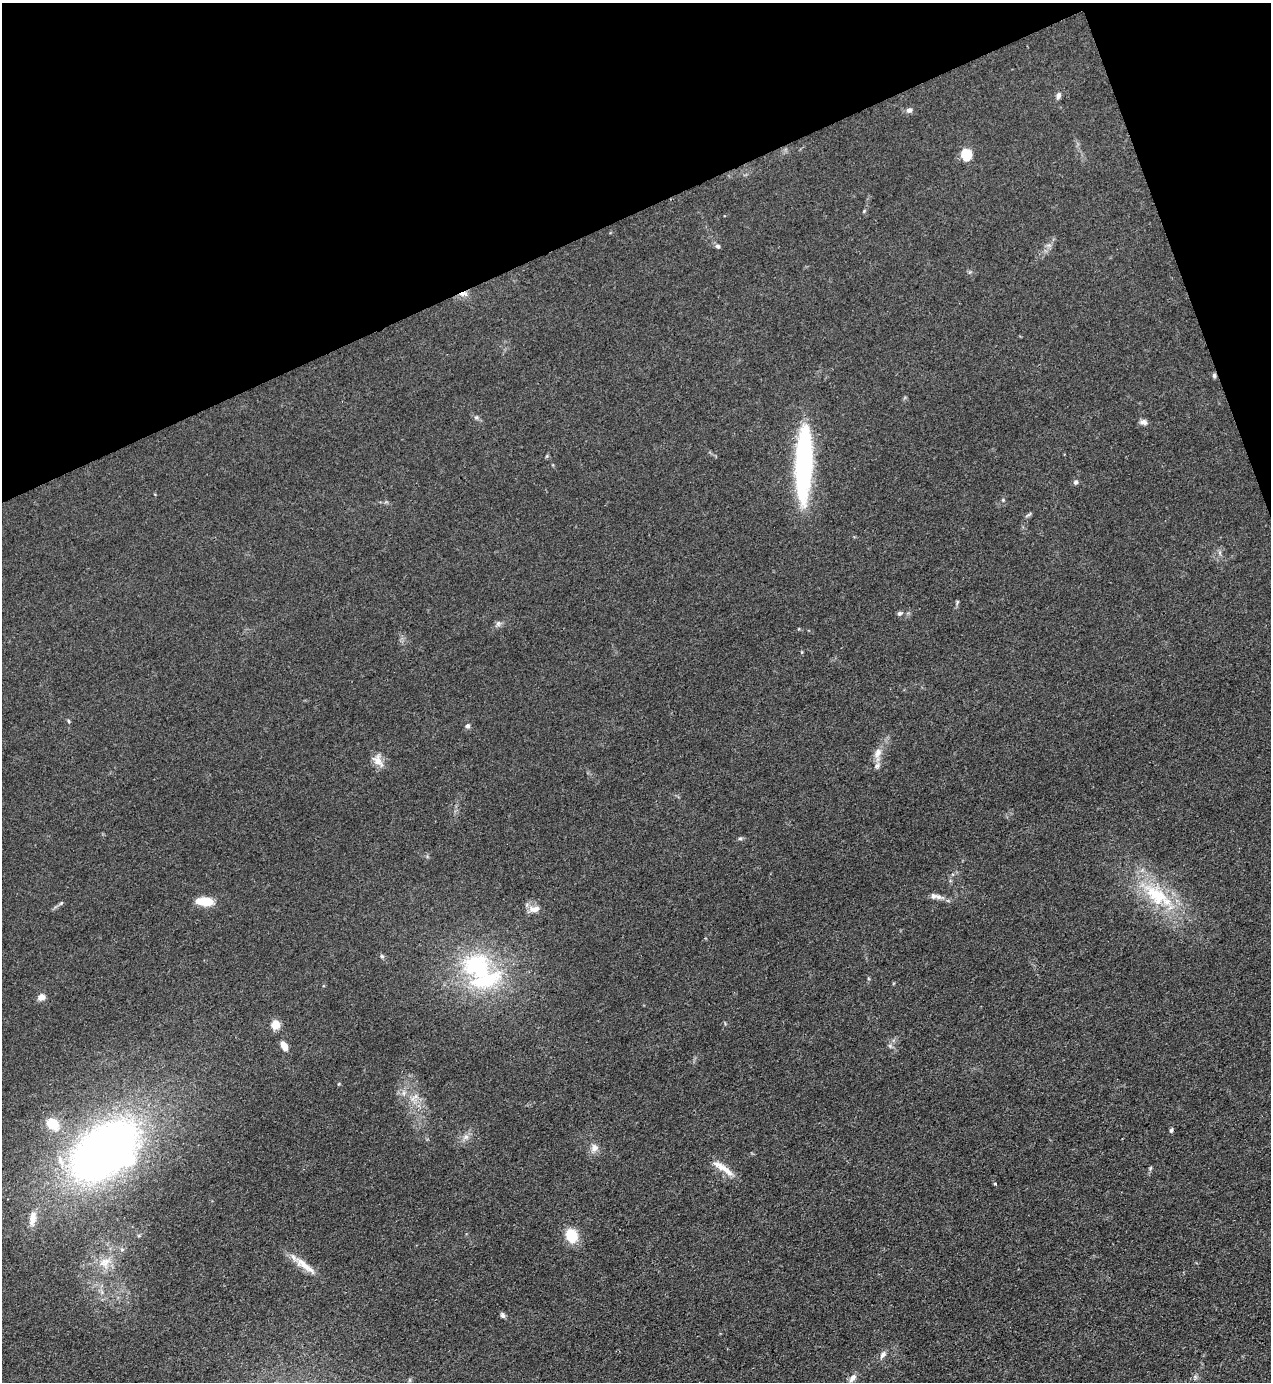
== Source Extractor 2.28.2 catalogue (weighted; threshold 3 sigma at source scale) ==
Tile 3 of 4 x 4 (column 3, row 1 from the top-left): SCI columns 2822-4090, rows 4143-5522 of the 5510 x 5523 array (HDU 1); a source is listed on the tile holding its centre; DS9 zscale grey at full resolution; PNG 1273 x 1384 px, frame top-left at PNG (2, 3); no overlay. Shown black and unused: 18% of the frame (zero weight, under 3 of 4 exposures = <1% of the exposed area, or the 3 px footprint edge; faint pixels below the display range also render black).
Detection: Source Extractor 2.28.2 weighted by HDU 2 'WHT'; one run over the whole footprint, this tile lists its part. Background 0.0432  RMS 0.0049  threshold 0.0221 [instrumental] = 3 sigma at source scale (4.5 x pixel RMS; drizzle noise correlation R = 1.50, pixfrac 1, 0.05/0.05 arcsec/px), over >= 5 px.
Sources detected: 57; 2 inside a brighter object's white glare — not listed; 3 inside a brighter listed object's ellipse — not listed separately; the other 52 listed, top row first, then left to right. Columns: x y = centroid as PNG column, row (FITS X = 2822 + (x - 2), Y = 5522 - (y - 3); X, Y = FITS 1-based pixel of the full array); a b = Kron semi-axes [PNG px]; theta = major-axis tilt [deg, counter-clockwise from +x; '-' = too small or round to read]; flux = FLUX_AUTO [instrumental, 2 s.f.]
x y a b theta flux
1058 96 9 6 72 1.7
909 110 8 6 20 1.7
966 155 11 10 - 10
864 211 6 3 46 0.55
718 246 7 6 - 1
463 294 13 6 9 2.6
1214 376 6 5 - 0.97
476 417 6 5 - 0.88
1144 422 9 7 -10 2
804 465 79 16 88 90
1076 482 6 5 - 1.3
1003 500 4 4 - 0.49
1029 515 11 3 36 0.84
1220 553 7 4 -72 0.98
957 602 6 4 72 0.64
899 613 6 5 - 1.1
498 624 8 6 75 1.4
69 721 5 3 - 0.54
468 726 6 5 - 1.3
878 753 18 9 69 4.6
378 760 18 11 -57 4.7
740 838 6 4 0 0.77
1156 895 46 24 -40 34
933 896 11 8 -3 2.3
205 902 18 8 -4 11
61 903 7 4 45 0.79
534 909 15 8 6 3.8
382 956 6 5 - 0.82
478 967 48 40 -34 61
41 997 9 7 15 2.9
275 1024 5 5 - 21
284 1046 11 6 -63 4.3
890 1046 6 5 - 0.93
339 1084 5 3 - 0.42
404 1093 7 4 -90 1.2
414 1097 16 5 41 2.6
53 1124 15 12 -37 11
1171 1130 6 4 78 0.92
466 1137 8 7 - 2.1
595 1148 10 9 - 2.9
104 1151 60 36 39 330
721 1166 29 8 -30 5.9
1151 1168 6 4 69 0.69
995 1184 3 3 - 0.68
32 1218 19 8 81 4.6
572 1236 14 11 -70 13
122 1249 6 5 - 0.98
105 1263 18 16 41 8.5
303 1264 28 9 -37 7.4
503 1315 7 5 -66 1.2
883 1354 10 7 53 2.1
852 1378 13 7 49 3
Overlapping masked pixels (flux is a lower limit): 2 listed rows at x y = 463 294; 1214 376